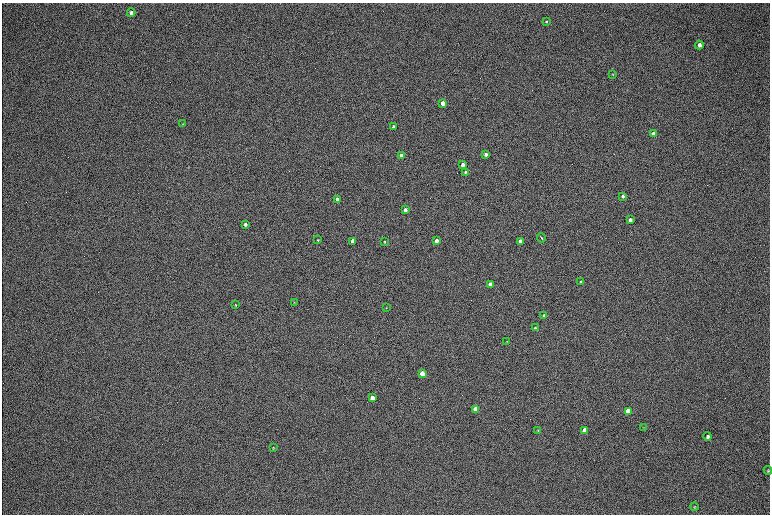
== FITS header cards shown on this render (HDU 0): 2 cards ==
NAXIS1  =                 1536 / length of data axis 1
NAXIS2  =                 1024 / length of data axis 2

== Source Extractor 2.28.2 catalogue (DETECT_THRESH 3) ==
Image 1536 x 1024 px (HDU 0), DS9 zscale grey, zoomed out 1/2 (1 PNG px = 2 x 2 image px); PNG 772 x 516 px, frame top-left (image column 1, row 1023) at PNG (2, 3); each listed source drawn as its Kron ellipse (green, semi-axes under 4 px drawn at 4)
Background 169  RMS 20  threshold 60.2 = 3 sigma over >= 5 px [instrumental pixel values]
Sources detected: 42; all 42 listed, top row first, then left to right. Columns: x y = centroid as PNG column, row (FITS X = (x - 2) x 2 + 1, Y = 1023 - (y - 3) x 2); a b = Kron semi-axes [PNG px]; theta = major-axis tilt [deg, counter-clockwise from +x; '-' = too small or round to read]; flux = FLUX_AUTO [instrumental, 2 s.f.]
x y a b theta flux
131 13 4 3 - 14000
546 21 3 3 - 3800
699 45 4 4 - 18000
613 74 3 2 - 2200
443 103 3 3 - 44000
182 124 3 3 - 2200
393 127 3 3 - 20000
653 134 4 3 - 24000
486 154 3 3 - 12000
401 155 3 3 - 36000
463 165 3 3 - 25000
465 172 3 3 - 4800
623 196 4 3 - 7600
337 199 3 3 - 19000
405 210 3 3 - 13000
630 220 3 3 - 19000
245 224 3 3 - 15000
541 238 4 2 - 5800
318 240 3 3 - 2600
352 241 3 3 - 36000
384 241 3 2 - 3200
436 241 3 3 - 28000
520 241 3 3 - 33000
581 281 2 2 - 5900
490 284 3 3 - 33000
294 303 4 2 - 2400
235 305 4 3 - 3200
386 308 3 2 - 1600
544 316 3 3 - 15000
535 328 4 3 - 5700
506 341 2 2 - 1700
422 373 3 3 - 94000
372 398 3 3 - 58000
476 409 4 3 - 140000
628 411 4 3 - 89000
643 428 4 3 - 2500
538 430 3 3 - 2500
584 430 4 3 - 67000
708 436 4 4 - 9400
273 447 4 3 - 2600
768 470 4 3 - 4000
694 506 4 3 - 3200